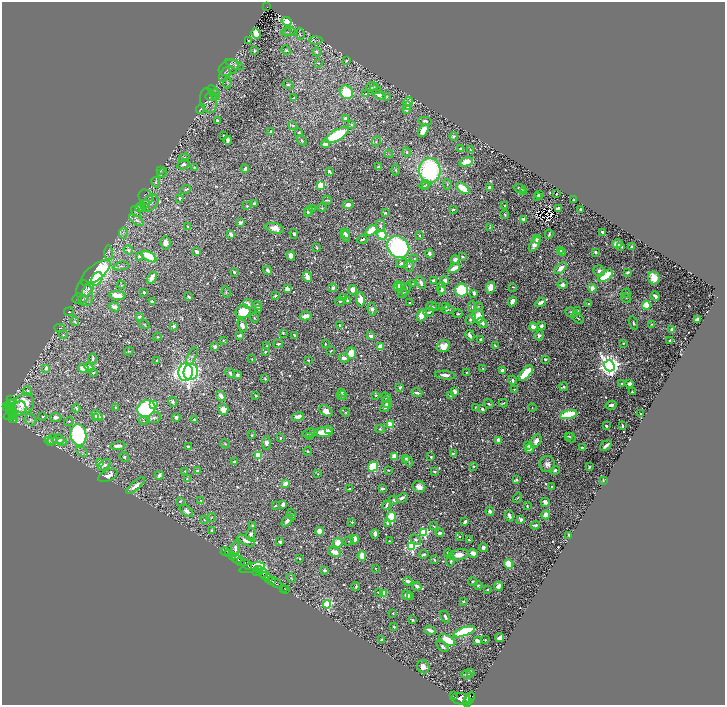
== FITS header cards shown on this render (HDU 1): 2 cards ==
NAXIS1  =                 1445
NAXIS2  =                 1405

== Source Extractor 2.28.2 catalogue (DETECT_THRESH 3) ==
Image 1445 x 1405 px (HDU 1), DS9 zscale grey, zoomed out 1/2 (1 PNG px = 2 x 2 image px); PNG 727 x 707 px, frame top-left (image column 1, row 1405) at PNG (2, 2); each listed source drawn as its Kron ellipse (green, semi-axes under 4 px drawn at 4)
Background 0.495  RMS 0.0098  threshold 0.0295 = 3 sigma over >= 5 px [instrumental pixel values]
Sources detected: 918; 54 cannot appear on this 1/2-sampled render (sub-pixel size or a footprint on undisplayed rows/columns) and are neither listed nor drawn; of the other 864, the 500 brightest by FLUX_AUTO listed and drawn (364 fainter detections omitted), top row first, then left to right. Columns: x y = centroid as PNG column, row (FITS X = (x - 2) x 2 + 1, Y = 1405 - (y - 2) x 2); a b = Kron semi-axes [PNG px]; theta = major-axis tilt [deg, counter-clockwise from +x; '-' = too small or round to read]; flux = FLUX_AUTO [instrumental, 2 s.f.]
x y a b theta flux
267 7 2 1 - 15
287 21 5 4 - 39
286 32 5 2 - 2.3
289 32 6 2 12 2.6
256 33 6 3 -68 24
300 34 6 3 -84 3.3
248 40 4 3 - 2.1
316 40 6 2 0 2.3
286 50 5 4 - 3.2
254 51 4 3 - 3.7
316 52 4 4 - 5.2
347 60 4 3 - 2.7
318 63 4 3 - 2.4
235 65 10 3 -24 4
229 68 10 7 27 8.8
225 74 7 5 59 3.4
227 82 6 3 85 2.4
288 85 5 3 - 3.5
372 87 6 4 6 6.8
375 90 5 3 - 2.8
213 91 6 4 -40 2.9
346 92 7 6 - 81
215 94 5 4 - 4.8
366 94 4 3 - 3.1
379 95 7 4 -31 13
211 97 6 4 5 3.5
387 97 4 3 - 2.3
294 98 3 3 - 2.3
208 100 12 8 -79 14
408 102 5 3 - 12
408 106 4 3 - 5
200 109 5 3 - 2.1
406 110 3 3 - 8.1
345 119 4 3 - 6.8
217 120 3 2 - 3.3
425 121 6 4 -11 9.1
351 124 4 3 - 1.9
293 126 4 3 - 2
423 130 7 4 59 32
271 132 3 3 - 6.7
299 132 2 2 - 1.9
337 135 13 5 30 140
223 136 3 2 - 3
454 136 4 3 - 3.7
228 140 4 3 - 6.3
302 140 6 3 -45 3.1
376 141 5 3 - 2
325 144 4 3 - 24
460 148 3 2 - 2.5
470 150 4 4 - 1.9
407 152 4 4 - 3.1
389 154 4 3 - 2
184 158 5 3 - 2.9
466 162 7 4 14 26
183 164 6 4 28 5.4
194 167 3 2 - 2
378 167 3 2 - 9.2
245 169 4 2 - 9.2
161 170 4 3 - 1.8
395 170 5 4 - 2.6
430 170 12 10 -83 290
329 172 4 2 - 4.7
162 173 5 2 - 1.9
156 182 5 3 - 2
447 184 5 3 - 2.8
321 185 3 3 - 110
426 185 4 3 - 2.5
424 186 4 4 - 2.3
490 187 4 3 - 7.7
463 188 7 4 -40 60
520 188 6 3 -18 4.8
186 189 5 3 - 3.2
523 191 3 2 - 2.1
556 194 2 2 - 2.7
539 195 3 2 - 4
146 197 8 6 -59 5.5
537 197 3 3 - 4.7
180 198 2 2 - 8.5
327 200 4 2 - 2.6
573 200 2 2 - 2.3
150 203 10 6 44 10
145 204 5 4 - 3.3
254 204 3 3 - 5.2
348 205 5 4 - 9.7
505 205 2 2 - 2.2
247 206 3 3 - 2.5
140 208 5 3 - 2.4
312 208 3 3 - 2.8
322 208 4 3 - 2
558 208 3 2 - 9.1
453 209 3 2 - 2.6
580 209 2 2 - 3.6
309 211 5 4 - 8.1
136 212 6 3 -59 2.2
308 213 3 2 - 3
385 213 3 3 - 2.4
505 215 4 3 - 2.5
524 219 3 2 - 12
137 220 8 4 -36 5.6
240 222 3 3 - 7.9
380 226 6 4 -77 5.2
188 227 4 3 - 3.5
275 228 9 5 -15 21
490 228 4 3 - 1.9
372 230 7 3 37 49
603 232 3 2 - 5.7
123 233 5 3 - 3.5
231 234 4 3 - 14
294 234 5 3 - 3.8
345 234 5 4 - 9.7
549 234 4 2 - 3.3
382 235 5 4 - 81
419 235 3 2 - 2.8
346 236 6 4 -75 6.6
362 239 5 3 - 4.5
537 239 4 4 - 3.4
165 243 6 5 - 11
535 244 8 4 58 16
617 244 5 4 - 10
621 246 4 3 - 5.1
398 247 12 10 -42 330
632 247 2 2 - 29
317 248 3 2 - 2.8
128 250 5 4 - 5.1
560 250 3 2 - 5.9
197 251 3 3 - 8.7
596 252 2 2 - 5.5
109 253 7 3 -89 3.4
429 253 4 3 - 7.4
563 253 2 2 - 4.5
139 256 4 3 - 4.4
291 256 5 4 - 14
149 257 8 4 -33 72
463 257 3 2 - 2.1
414 258 4 3 - 1.9
455 260 4 4 - 7.8
402 263 6 4 15 9.6
121 266 7 4 10 5.1
409 266 6 4 -56 5
454 268 7 3 28 25
561 268 7 4 46 17
268 271 5 3 - 7
599 271 6 5 - 6.8
234 272 3 2 - 4.4
628 272 3 2 - 5.6
95 273 18 7 38 360
605 276 8 4 35 79
307 277 5 3 - 23
152 278 6 3 62 23
654 278 6 5 - 48
97 279 7 5 60 36
433 280 3 2 - 4.1
444 281 4 4 - 13
421 282 7 3 -65 6.7
413 284 4 3 - 1.9
563 284 5 3 - 11
121 285 4 3 - 2.4
398 286 5 4 - 31
401 286 4 3 - 15
513 287 2 2 - 2
333 288 4 3 - 4.9
441 288 6 3 -82 6.3
490 288 6 4 77 29
592 288 4 4 - 16
88 289 8 4 56 6.1
287 289 4 3 - 11
406 289 7 2 64 2.2
352 290 4 4 - 13
461 290 6 6 - 190
442 291 3 3 - 5.6
144 292 3 2 - 5.2
226 292 6 4 -66 2.9
85 293 13 8 -81 17
403 293 5 3 - 2.2
474 293 4 3 - 6.6
626 293 4 3 - 2.3
117 296 8 4 -6 36
275 296 2 2 - 3.4
655 296 5 2 - 8.1
189 297 3 2 - 4.9
344 297 4 3 - 6.6
77 298 5 3 - 2.9
626 298 5 3 - 2.3
83 299 4 3 - 2.4
360 299 7 4 -86 27
152 301 3 2 - 7.4
347 301 3 3 - 3.4
512 301 5 3 - 12
340 302 4 3 - 2.6
541 302 6 3 31 11
410 303 2 2 - 2.2
248 304 5 3 - 10
588 304 4 2 - 3.3
646 305 4 4 - 65
258 306 4 3 - 12
432 306 5 2 - 3
114 307 5 4 - 13
435 307 3 2 - 2.4
446 307 4 2 - 1.8
472 307 5 4 - 3.3
478 307 4 3 - 1.9
259 309 3 3 - 3.3
372 309 6 4 -81 9.2
448 310 6 3 0 3.6
577 311 3 3 - 3.5
69 312 5 3 - 2.1
243 312 7 6 - 63
429 312 5 2 - 3.4
571 313 6 4 -25 6.3
458 314 5 3 - 2.4
422 315 6 4 66 26
306 316 6 3 14 22
478 316 6 6 - 35
139 317 3 2 - 5.6
254 318 4 3 - 2.8
578 318 7 3 -37 2.3
471 319 5 4 - 4.9
697 319 4 2 - 10
75 321 5 4 - 4.4
482 323 6 4 -39 8.6
634 323 7 3 -76 3.9
144 324 6 3 -34 2.2
651 324 3 3 - 1.8
339 325 2 2 - 2.8
174 326 2 2 - 25
242 326 7 4 -71 13
541 326 3 3 - 9.4
533 327 4 3 - 13
60 328 5 3 - 1.9
672 330 4 2 - 10
283 333 4 3 - 2.4
63 335 4 3 - 1.8
240 335 4 3 - 4.7
294 335 4 2 - 4.2
470 335 5 3 - 9.5
539 335 5 4 - 5.6
371 336 4 3 - 11
157 337 4 3 - 2.9
480 339 3 2 - 3.3
223 340 2 2 - 2.2
670 340 3 2 - 3.5
623 343 4 3 - 2.4
278 344 5 3 - 5.3
325 344 3 2 - 2
267 346 3 2 - 1.9
443 346 7 6 - 25
495 346 4 2 - 3.6
215 347 2 2 - 26
380 347 4 3 - 36
129 351 5 3 - 1.9
331 351 3 2 - 1.9
265 352 3 2 - 1.9
351 353 6 4 87 38
192 356 10 4 64 5.7
93 358 5 3 - 4.9
344 358 5 4 - 7.7
252 359 2 2 - 1.9
545 359 3 2 - 2.8
156 360 2 2 - 2.3
308 360 3 2 - 2.4
609 366 6 5 - 1900
89 367 5 3 - 12
46 368 4 3 - 8.4
84 368 5 4 - 36
483 369 4 3 - 2
502 371 4 3 - 12
186 372 9 7 86 720
191 372 8 7 - 240
466 372 2 2 - 1.9
93 373 3 2 - 3.8
230 373 5 3 - 6.1
526 373 9 4 49 85
238 375 4 3 - 4.5
445 375 10 3 -7 10
265 378 3 2 - 2.5
512 380 4 3 - 5
630 383 4 3 - 7.3
621 384 3 3 - 2.7
400 387 3 2 - 4.8
564 387 4 3 - 2.8
514 389 3 2 - 2.1
28 391 5 3 - 3.4
342 392 2 2 - 4
454 392 4 3 - 13
632 392 3 2 - 3.2
417 393 5 2 - 6.5
342 395 5 3 - 2.9
221 396 5 3 - 14
256 396 3 2 - 3
376 396 3 3 - 2.7
451 396 4 3 - 4
386 398 6 3 -48 2.2
11 399 3 2 - 3.6
173 402 5 4 - 4.9
386 402 6 3 -81 5.3
10 403 3 2 - 16
24 403 11 9 51 53
503 403 4 3 - 2.5
154 404 4 4 - 32
489 404 5 3 - 3.2
611 405 5 3 - 7.5
7 406 3 3 - 110
9 406 3 2 - 71
386 406 7 4 46 10
115 407 3 3 - 2
475 407 3 2 - 1.9
76 408 4 3 - 3.1
146 408 9 8 - 270
532 408 4 3 - 1.8
10 409 5 2 - 45
20 409 7 6 - 8.8
223 409 5 5 - 15
482 409 3 3 - 4.2
326 411 7 5 -34 14
12 412 2 1 - 36
345 412 5 3 - 3.4
568 414 8 3 14 120
640 414 2 2 - 3.2
10 415 6 3 21 180
97 415 6 3 -37 14
13 416 2 2 - 23
42 416 4 3 - 2.3
56 417 5 4 - 9
176 417 4 3 - 4.8
298 417 6 3 14 15
95 418 4 3 - 3.6
154 418 7 5 24 5.7
12 419 2 2 - 33
194 419 2 2 - 6.5
15 420 3 2 - 39
30 420 6 5 - 4.7
69 421 5 3 - 2.3
144 421 4 3 - 2.5
390 425 4 3 - 46
606 426 2 2 - 4.6
622 426 3 2 - 3.9
380 429 4 3 - 2.7
329 430 4 3 - 16
324 432 9 5 3 40
310 433 8 4 10 5.6
78 435 11 8 -82 320
252 435 2 2 - 2.1
568 436 2 2 - 1.8
310 437 3 2 - 2.7
281 438 3 3 - 2.4
571 438 5 2 - 2.5
58 439 6 5 - 20
52 440 6 4 68 3.6
499 440 4 3 - 17
49 441 4 4 - 2.6
536 441 7 4 65 13
62 442 5 3 - 3.9
266 443 6 4 87 7.3
225 444 5 3 - 2
527 445 3 3 - 2.7
118 446 7 3 5 14
606 446 6 2 39 9.5
188 447 3 3 - 4
582 447 3 2 - 2.8
530 448 5 4 - 16
308 451 4 4 - 3
82 452 6 2 -31 3.2
453 453 3 2 - 2.2
258 455 4 3 - 56
394 456 4 4 - 34
124 457 5 4 - 3.9
431 457 2 2 - 2.9
406 458 4 3 - 4.3
408 461 6 4 -54 3.8
100 462 3 3 - 20
234 462 3 2 - 3.7
547 464 8 7 - 11
104 465 7 4 36 11
373 467 5 4 - 83
473 467 3 3 - 2.6
589 467 3 2 - 3.5
388 470 2 2 - 2.4
555 470 5 4 - 4.7
185 471 2 2 - 2
198 471 3 3 - 5.2
434 472 4 3 - 3.8
318 474 2 2 - 1.9
108 475 10 5 27 16
159 475 4 3 - 10
187 479 4 3 - 2.1
517 480 3 2 - 3.7
603 480 3 2 - 2.4
286 484 3 3 - 19
136 486 11 3 42 13
552 486 4 3 - 1.9
419 487 6 5 - 16
349 489 3 2 - 2.7
382 489 3 3 - 3.4
402 498 6 3 26 8
517 498 5 3 - 2.3
201 500 2 2 - 3
394 500 4 3 - 3.6
180 501 4 3 - 2.8
545 502 4 3 - 16
283 504 4 3 - 13
386 505 5 2 - 5.3
275 506 3 2 - 2.7
527 506 3 2 - 2.4
186 511 8 4 -38 10
490 511 4 3 - 9
292 515 6 3 -69 2.6
545 515 4 4 - 19
509 516 6 3 -68 9.1
391 517 5 4 - 63
211 518 5 3 - 2.5
204 520 3 3 - 3.3
521 520 3 3 - 7.4
287 521 7 3 49 13
352 522 2 2 - 3.6
465 522 4 2 - 6.2
387 523 4 3 - 3.7
535 525 4 2 - 5.3
252 526 3 3 - 3.4
434 526 4 2 - 2.1
211 531 4 3 - 2.1
320 531 4 4 - 28
424 532 4 3 - 190
440 533 4 3 - 8
251 534 6 4 72 6
375 534 4 2 - 9.3
569 535 3 3 - 3.8
460 536 2 2 - 2.2
355 539 4 4 - 24
416 540 6 4 -46 4
469 540 3 2 - 2.3
246 541 10 4 -27 12
348 541 5 2 - 1.8
390 541 3 2 - 2.7
280 542 3 2 - 5.7
338 543 5 4 - 30
411 546 4 4 - 270
235 548 7 3 88 7
483 548 4 3 - 7.6
225 552 4 2 - 18
334 552 7 4 -22 25
448 553 4 3 - 5.4
473 553 5 3 - 14
229 554 2 1 - 31
424 554 4 2 - 4.8
459 555 10 5 10 19
232 556 4 2 - 67
362 556 5 3 - 35
300 558 3 2 - 2.4
237 559 5 2 - 220
435 560 3 2 - 2
241 561 3 2 - 120
451 561 5 3 - 3.4
246 564 6 3 -37 620
509 564 5 3 - 65
252 568 13 4 12 230
375 568 3 2 - 1.9
258 569 3 2 - 78
325 570 3 3 - 4.2
256 571 4 2 - 90
259 573 3 3 - 170
264 573 4 2 - 69
266 576 4 2 - 95
291 578 5 3 - 2.3
268 579 3 2 - 92
271 580 3 2 - 170
408 581 4 3 - 7.4
473 582 5 3 - 4.4
275 583 8 2 -33 350
478 585 4 3 - 3
417 586 4 3 - 5.7
498 586 4 4 - 16
356 587 4 2 - 2.4
283 588 2 1 - 13
285 589 2 1 - 3.3
487 589 2 2 - 2.1
379 592 3 2 - 5
384 593 4 3 - 26
407 595 5 4 - 15
411 597 3 2 - 3.3
463 601 4 3 - 2.2
327 604 4 4 - 200
393 613 2 2 - 2.5
445 617 6 2 -61 5.9
413 620 3 2 - 2.4
394 627 4 3 - 1.9
430 630 6 2 -19 13
464 632 11 4 20 140
500 637 4 3 - 20
382 639 4 2 - 3.1
447 640 9 4 -31 58
485 640 2 2 - 2
477 641 4 3 - 12
442 646 7 4 -44 5.8
423 667 7 6 - 11
471 672 4 3 - 3.2
467 675 5 2 - 4.8
453 696 2 1 - 26
470 698 6 3 70 240
461 699 9 5 -5 1000
467 702 5 3 - 380
At the frame edge (FLAGS 8, measured only in part): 1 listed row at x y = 467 702
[364 fainter detections neither listed nor drawn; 54 sub-pixel or undisplayed-footprint detections neither listed nor drawn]